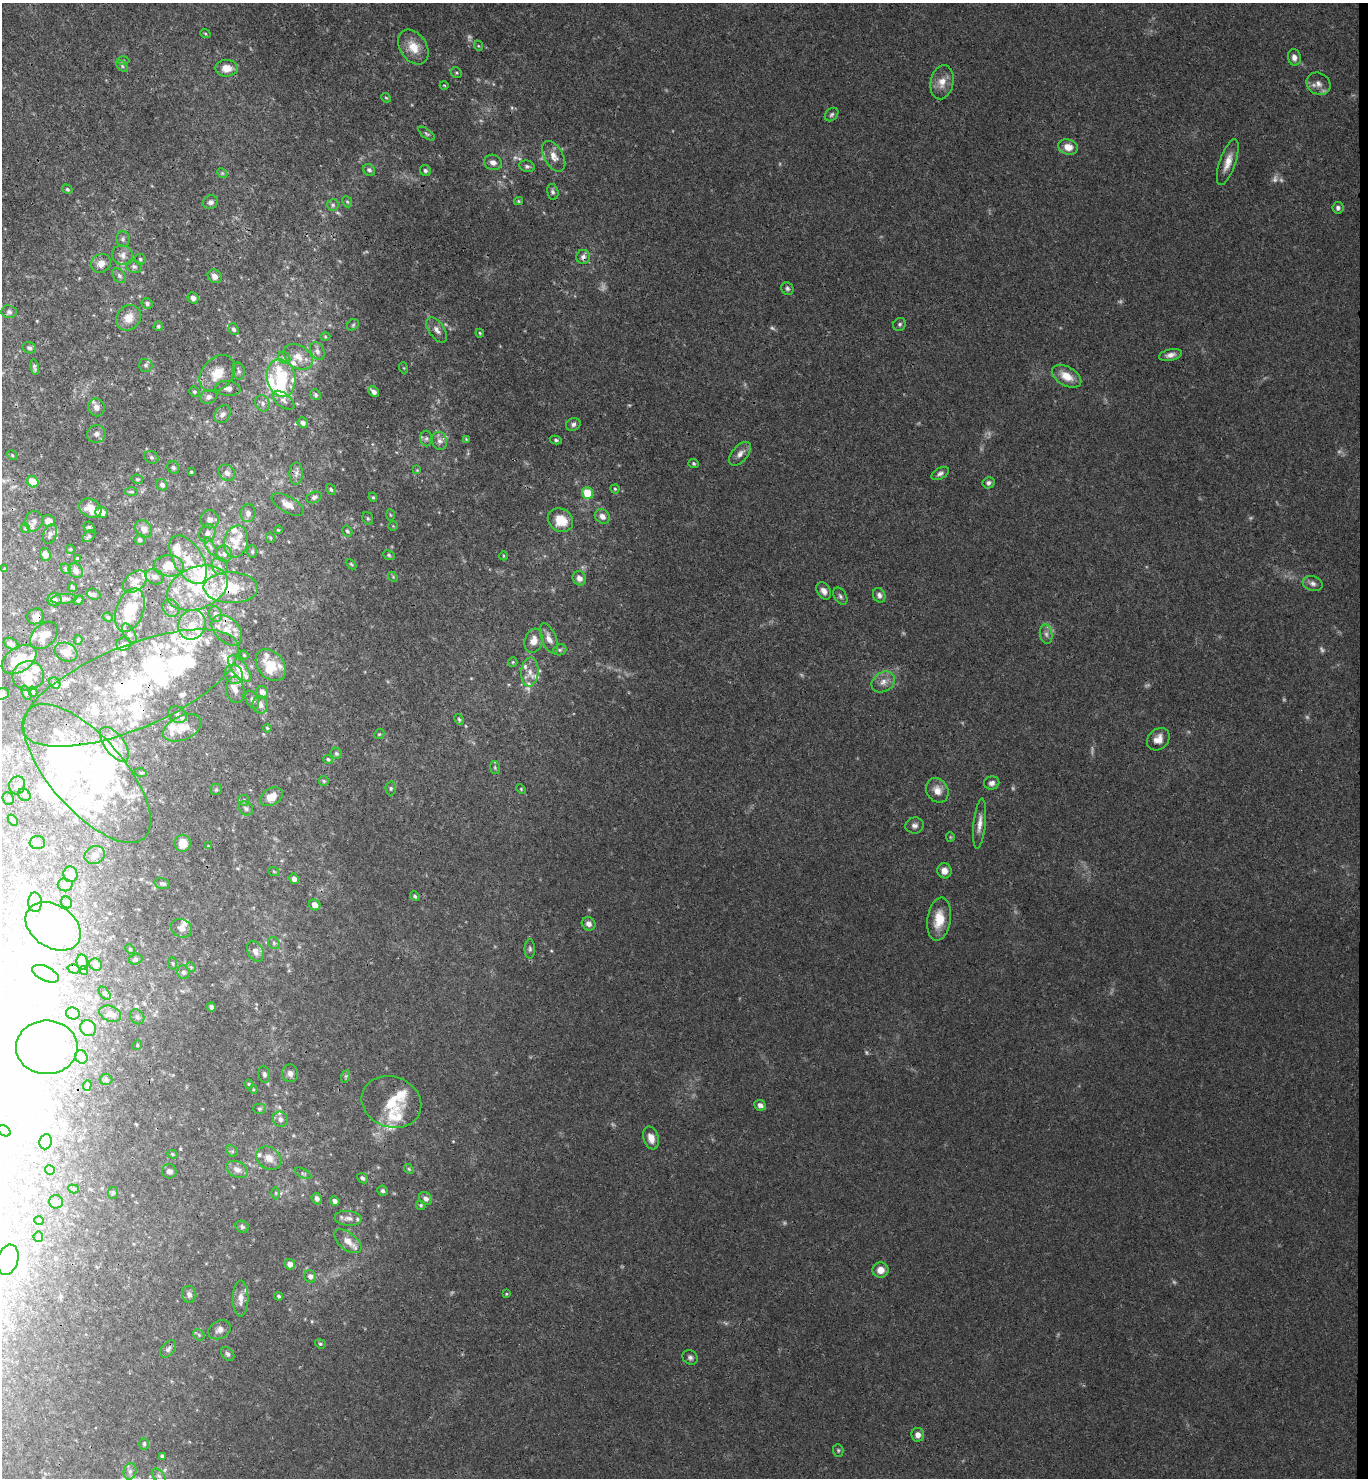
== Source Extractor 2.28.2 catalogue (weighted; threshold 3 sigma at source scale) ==
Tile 6 of 3 x 3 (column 3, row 2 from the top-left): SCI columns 2892-4257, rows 1485-2960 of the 4515 x 4442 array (HDU 1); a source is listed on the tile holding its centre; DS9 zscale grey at full resolution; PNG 1370 x 1480 px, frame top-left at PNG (2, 3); each listed source drawn as its Kron ellipse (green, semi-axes under 4 px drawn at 4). Shown black and unused: <1% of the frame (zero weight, under 3 of 4 exposures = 6% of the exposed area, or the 3 px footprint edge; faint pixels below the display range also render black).
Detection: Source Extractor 2.28.2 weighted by HDU 2 'WHT'; one run over the whole footprint, this tile lists its part. Background 0.039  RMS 0.003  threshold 0.0133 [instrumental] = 3 sigma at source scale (4.5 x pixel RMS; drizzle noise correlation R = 1.50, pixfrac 1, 0.05/0.05 arcsec/px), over >= 5 px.
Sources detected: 464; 23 too faint to see at this stretch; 49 inside a brighter object's white glare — neither listed nor drawn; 82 inside a brighter listed object's ellipse — not listed separately; the other 310 listed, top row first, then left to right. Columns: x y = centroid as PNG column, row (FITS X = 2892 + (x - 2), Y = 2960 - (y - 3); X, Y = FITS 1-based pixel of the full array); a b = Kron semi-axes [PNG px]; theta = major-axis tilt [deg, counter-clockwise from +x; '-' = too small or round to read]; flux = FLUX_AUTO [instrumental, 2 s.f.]
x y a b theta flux
205 33 5 3 - 0.32
479 46 5 3 - 0.29
413 47 19 13 -56 4.8
1294 57 8 6 -79 1.6
123 61 6 4 1 0.42
122 66 7 4 -46 0.56
227 68 11 8 -1 3.6
456 73 6 5 - 0.43
942 82 17 11 79 3.4
1318 84 12 10 -33 2.1
444 85 4 3 - 0.23
386 98 5 4 - 0.34
832 114 8 5 45 0.66
427 134 10 4 -36 0.64
1068 147 10 7 -15 3.3
554 156 17 9 -61 2.9
493 162 9 7 -19 1.5
1228 162 24 8 71 3.3
527 166 8 5 -14 0.79
369 170 6 5 - 0.8
425 171 6 5 - 0.77
222 173 5 4 - 0.36
67 189 5 4 - 0.46
553 192 8 5 -78 0.78
518 201 4 4 - 0.36
210 202 7 6 - 0.96
347 202 6 4 -67 0.44
333 205 6 6 - 0.63
1338 208 6 5 - 0.85
123 239 8 6 90 0.9
122 255 11 9 -27 1.8
583 257 7 7 - 1.2
140 259 5 5 - 0.52
101 263 10 9 - 2.5
134 267 8 6 -16 0.86
119 276 8 6 -50 0.82
215 276 7 6 - 1.6
787 289 6 6 - 0.63
193 298 6 5 - 1.3
147 303 5 5 - 0.59
9 312 7 6 - 0.89
129 318 13 11 51 3.8
900 324 7 6 - 0.64
353 325 6 5 - 0.5
158 326 4 4 - 0.42
234 329 6 5 - 0.78
437 330 14 7 -55 1.7
480 333 4 3 - 0.34
325 337 5 3 - 0.3
29 348 7 5 -17 0.73
317 351 9 6 -64 1.1
1171 355 11 5 13 1.5
298 357 16 11 -35 3.5
284 358 7 5 -43 0.74
145 365 7 6 - 0.77
35 367 8 4 -79 0.8
404 368 5 3 - 0.27
238 371 9 6 -79 0.85
217 373 21 15 49 5.7
1066 376 16 9 -29 4.7
281 378 19 14 -77 11
228 388 13 7 -5 1.6
194 392 5 4 - 0.46
374 392 6 4 -42 1.4
316 395 6 5 - 0.52
208 397 8 7 - 1.2
283 400 13 6 -38 1.4
263 403 8 7 - 1.1
96 407 9 8 - 1.6
223 414 10 7 54 1.4
303 423 5 5 - 1
573 424 7 6 - 0.95
96 434 9 8 - 1.4
426 438 8 6 89 0.74
466 439 4 3 - 0.25
556 440 6 4 -10 0.54
439 441 9 7 -71 1.4
740 454 14 7 51 1.8
12 455 5 4 - 0.31
151 457 7 6 - 0.69
694 463 5 4 - 0.48
173 467 6 5 - 0.61
417 470 4 4 - 0.27
191 472 3 3 - 0.31
227 473 9 7 -44 1.4
940 473 9 5 30 0.92
296 474 11 6 89 1.2
137 479 6 4 -13 0.44
33 482 6 5 - 6.3
988 483 6 5 - 0.8
162 485 6 5 - 1
331 489 6 4 -51 0.52
615 489 4 4 - 0.43
131 492 6 4 -1 0.49
587 493 6 5 - 8.5
314 497 8 5 21 0.79
373 497 5 4 - 0.37
288 505 18 8 -29 2.7
90 508 12 9 -29 3.7
101 512 6 5 - 2.8
248 513 9 7 83 1.2
390 515 6 4 -88 0.31
602 516 8 6 -41 1.9
368 518 6 5 - 0.51
210 519 9 9 - 1.5
560 520 13 11 -34 7.1
34 521 10 8 75 1.3
48 521 6 6 - 2.7
393 526 4 4 - 0.3
89 527 6 5 - 0.51
25 528 5 4 - 0.33
144 529 9 7 -50 1.7
278 530 4 3 - 0.29
347 531 6 5 - 0.59
207 533 9 8 - 1.4
50 534 10 6 71 1.1
89 536 7 5 38 0.51
270 538 5 4 - 0.36
140 540 5 5 - 0.59
236 541 16 11 76 3.9
210 546 11 3 -60 0.74
70 549 4 4 - 0.32
252 552 6 5 - 0.47
45 554 6 5 - 2
224 554 8 7 - 1.2
389 555 6 4 -24 0.5
504 556 4 3 - 0.24
77 558 4 4 - 0.4
188 560 27 14 -59 7.3
351 564 6 3 -45 0.37
169 566 15 10 0 5.2
220 566 9 7 -63 1.6
5 569 3 2 - 0.33
66 569 5 4 - 0.49
76 571 8 6 -51 1.6
155 577 9 7 -25 1.2
393 577 5 4 - 0.38
579 578 7 6 - 1.8
135 582 14 9 39 2.3
1313 583 10 7 -17 1.3
73 587 5 3 - 0.45
197 588 32 21 22 17
231 588 27 15 -1 11
824 591 9 6 -58 1.6
94 594 7 5 -20 0.71
879 595 7 6 - 1.1
840 596 9 6 -58 0.79
54 599 7 7 - 1.3
64 599 13 4 5 0.85
78 600 5 4 - 0.45
171 608 9 8 - 1.5
130 610 22 13 69 12
215 614 8 6 -73 1.2
36 616 8 7 - 1.9
108 617 5 4 - 0.4
192 625 15 13 68 5.3
227 630 18 12 -45 3.8
129 633 11 5 -59 0.88
1046 634 9 6 -79 1.2
44 635 16 11 44 2.8
549 638 16 7 -68 2.1
78 640 4 4 - 0.32
534 641 12 9 73 2.9
11 644 8 5 -29 1.1
124 644 7 6 - 0.78
560 650 7 5 21 0.58
66 652 12 9 -20 2.3
244 655 5 4 - 0.32
19 660 19 12 34 6.2
513 662 5 4 - 0.37
271 665 18 13 -49 5.9
240 669 16 7 -50 5.3
530 672 14 8 84 2.5
234 674 10 9 - 1.9
28 676 16 14 12 4.3
883 682 12 9 31 2.3
55 683 6 5 - 0.58
130 688 116 41 23 60
235 690 13 9 -80 2
33 692 5 4 - 0.5
262 692 6 5 - 1.6
26 693 8 2 -68 0.31
2 694 7 5 16 0.84
252 700 9 6 -64 0.87
260 705 9 7 -75 1.5
177 715 10 7 -32 1.4
459 719 6 4 -63 0.52
182 728 20 12 25 5.6
267 728 4 4 - 0.37
379 734 5 4 - 0.41
1158 739 12 10 44 2.6
114 744 20 10 -53 3.8
336 753 6 5 - 0.56
328 759 4 4 - 0.64
495 768 6 4 -79 0.47
87 773 86 37 -49 45
141 773 6 3 -18 0.33
324 781 5 5 - 0.41
992 783 8 6 14 1.1
17 785 9 8 - 1.3
391 788 7 5 -89 0.6
216 789 6 5 - 0.51
521 789 5 3 - 0.28
937 790 13 10 -58 2.8
24 795 7 5 -47 0.65
271 797 12 8 30 3.7
8 799 7 5 -68 0.51
244 800 5 5 - 0.59
246 808 8 6 -42 0.91
13 820 6 3 -50 0.5
980 824 25 6 84 2.5
914 825 9 8 - 1.2
950 837 4 4 - 0.3
37 842 7 6 - 0.96
183 843 8 8 - 4.5
208 846 4 4 - 0.23
95 855 10 8 26 1.9
944 871 7 7 - 2
274 872 6 3 -20 0.33
70 874 8 7 - 3
294 879 5 5 - 1.2
162 884 8 5 -15 0.74
65 885 7 6 - 0.85
415 896 5 4 - 0.49
35 902 10 6 -89 1.9
66 902 6 5 - 0.63
315 905 6 5 - 2.6
939 919 22 11 81 6
589 924 7 6 - 1.4
53 926 30 21 -33 29
181 928 11 9 -26 1.7
274 943 6 5 - 0.66
130 949 5 4 - 0.33
530 949 10 5 90 0.77
255 951 11 7 -61 2.1
136 959 7 5 17 0.63
82 962 8 5 -81 0.8
173 963 6 3 -81 0.32
96 965 6 5 - 1.3
191 967 5 4 - 0.39
74 969 6 4 -16 0.47
84 970 4 4 - 0.36
184 972 7 6 - 0.92
45 974 14 7 -25 1.9
105 993 7 4 -52 0.58
211 1007 4 3 - 0.69
73 1013 7 6 - 0.81
110 1014 11 7 -20 2
137 1017 8 6 -54 0.94
88 1028 8 7 - 3.6
137 1045 5 4 - 0.37
47 1047 31 27 0 43
81 1057 7 6 - 1.7
290 1073 9 8 - 1.4
264 1074 8 5 -78 0.73
346 1076 6 4 71 0.46
106 1079 6 5 - 0.64
249 1084 5 4 - 0.32
87 1085 5 4 - 0.39
253 1089 4 3 - 0.31
391 1102 30 25 -21 10
760 1105 6 5 - 1.1
259 1109 6 5 - 0.54
280 1119 8 7 - 1.4
4 1131 7 5 -29 0.63
651 1138 12 7 -72 2.4
46 1142 8 6 80 0.88
232 1151 6 5 - 0.52
173 1154 5 4 - 0.38
269 1158 13 10 -36 2.9
237 1169 11 8 -27 1.9
409 1169 5 4 - 0.4
50 1170 5 4 - 0.7
169 1171 7 7 - 1.2
303 1173 9 4 -27 0.55
362 1178 6 4 -41 0.78
73 1189 5 4 - 0.38
383 1191 5 5 - 0.69
113 1193 6 5 - 0.46
276 1193 6 4 -89 0.43
426 1198 7 6 - 1.4
317 1199 6 5 - 1.2
335 1201 5 4 - 0.95
56 1202 7 6 - 1.1
421 1205 5 4 - 0.42
348 1218 14 7 -5 1.7
39 1221 4 4 - 0.53
242 1227 7 5 -30 0.77
38 1237 5 4 - 0.45
348 1241 16 8 -38 3
8 1260 15 10 72 19
290 1264 5 5 - 1.9
880 1270 8 7 - 2.7
310 1276 6 5 - 1.2
189 1294 8 7 - 1.2
506 1294 4 3 - 0.29
278 1296 4 4 - 0.57
241 1298 18 7 90 2.6
219 1330 12 9 28 1.6
199 1335 6 5 - 0.57
320 1344 5 4 - 0.44
168 1349 10 6 52 0.99
228 1354 8 5 -49 0.72
690 1357 8 7 - 0.88
918 1435 7 6 - 1.8
144 1444 6 4 -90 0.62
838 1450 6 5 - 0.45
162 1456 4 3 - 0.54
130 1471 8 6 76 1.2
159 1476 8 5 -48 0.77
Overlapping masked pixels (flux is a lower limit): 4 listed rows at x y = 583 257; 231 588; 36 616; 130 688
Isophote crosses this tile's border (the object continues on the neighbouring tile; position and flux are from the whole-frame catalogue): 3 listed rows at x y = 2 694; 47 1047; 8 1260